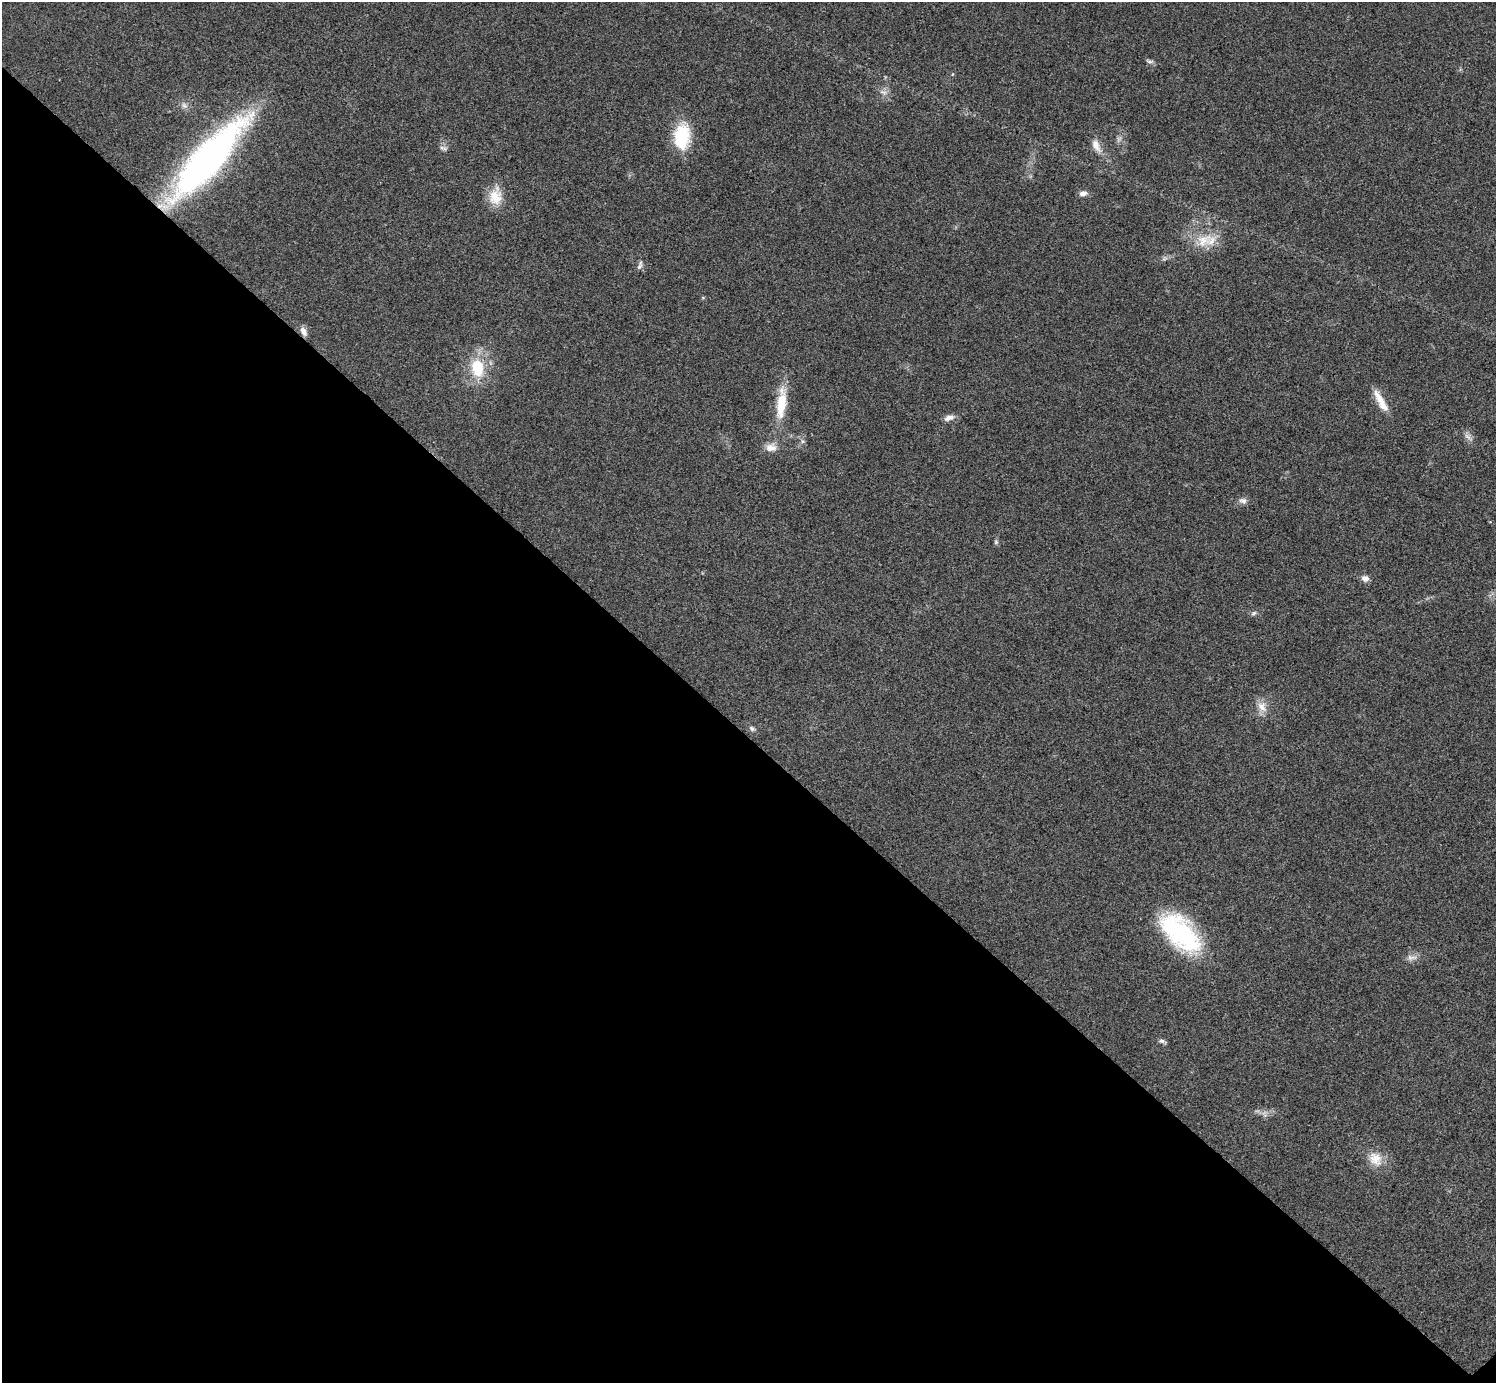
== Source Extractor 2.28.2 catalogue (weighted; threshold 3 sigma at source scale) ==
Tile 14 of 4 x 4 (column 2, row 4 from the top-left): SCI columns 1500-2993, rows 301-1681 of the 5983 x 5983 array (HDU 1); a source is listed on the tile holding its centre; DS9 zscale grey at full resolution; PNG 1498 x 1385 px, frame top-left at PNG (2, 2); no overlay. Shown black and unused: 47% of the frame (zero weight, under 3 of 4 exposures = <1% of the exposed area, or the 3 px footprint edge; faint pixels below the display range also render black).
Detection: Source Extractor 2.28.2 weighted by HDU 2 'WHT'; one run over the whole footprint, this tile lists its part. Background 0.0219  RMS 0.0055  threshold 0.0249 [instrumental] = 3 sigma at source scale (4.5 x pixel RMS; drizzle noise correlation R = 1.50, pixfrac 1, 0.05/0.05 arcsec/px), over >= 5 px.
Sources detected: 35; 2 too faint to see at this stretch — not listed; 1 inside a brighter listed object's ellipse — not listed separately; the other 32 listed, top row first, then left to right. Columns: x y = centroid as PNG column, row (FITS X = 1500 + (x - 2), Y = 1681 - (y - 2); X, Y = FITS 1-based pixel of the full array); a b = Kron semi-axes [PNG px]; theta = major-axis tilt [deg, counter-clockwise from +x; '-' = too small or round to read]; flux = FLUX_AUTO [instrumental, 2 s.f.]
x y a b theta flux
1149 61 10 5 -15 1.5
952 74 5 3 - 0.57
884 92 13 7 -17 3.3
184 105 11 8 -54 2.9
682 137 32 19 86 29
1096 146 22 10 -64 6.5
443 148 13 6 -13 2
207 160 108 28 48 220
1083 193 10 7 9 2.9
495 196 26 17 84 12
1203 241 29 18 29 15
640 265 14 6 74 2.2
703 298 6 4 0 0.61
304 331 12 7 -67 3.7
477 368 23 16 -80 24
1380 401 32 9 -61 9.3
781 403 47 13 84 21
949 417 14 7 18 3.5
1468 437 17 6 -45 3
802 441 8 7 - 1.7
771 447 16 13 10 5.9
1243 501 13 8 -5 2.9
996 542 8 6 -77 1.1
1365 578 8 7 - 3.4
1254 613 8 6 33 1.5
1262 707 20 13 89 7.1
752 729 10 6 -21 1.8
1180 933 48 25 -46 86
1412 958 16 8 11 3.7
1162 1041 12 5 -23 1.6
1265 1115 10 6 66 2.1
1375 1159 23 18 -44 11
Overlapping masked pixels (flux is a lower limit): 2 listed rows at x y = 207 160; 304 331